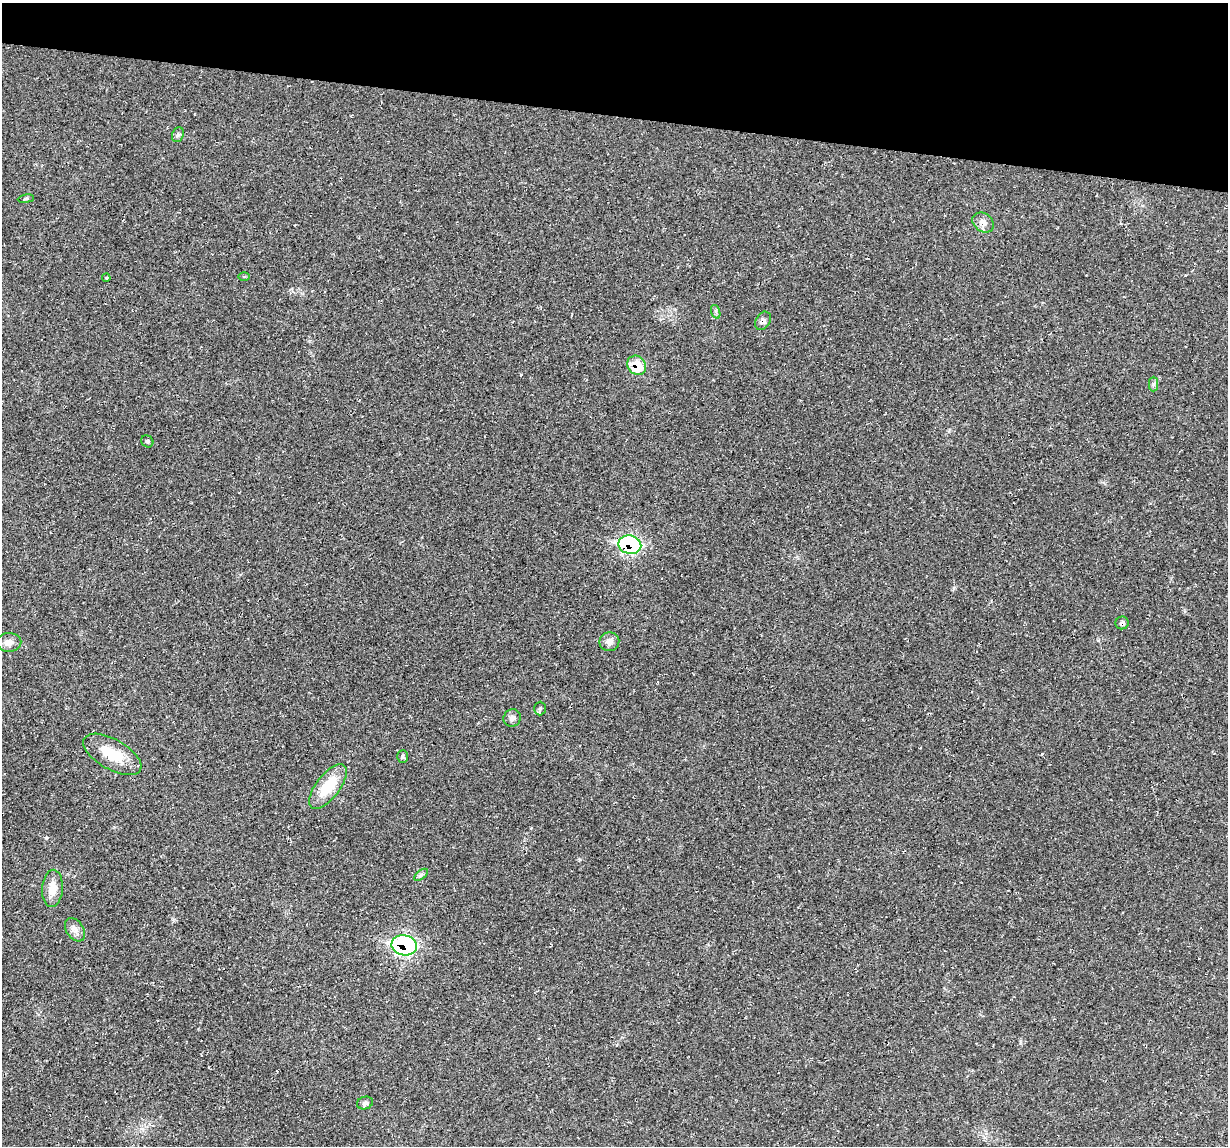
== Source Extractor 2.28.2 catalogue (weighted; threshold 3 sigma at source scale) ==
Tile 2 of 4 x 4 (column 2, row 1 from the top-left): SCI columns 1227-2452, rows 3547-4690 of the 4905 x 4926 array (HDU 1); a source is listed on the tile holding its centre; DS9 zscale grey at full resolution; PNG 1230 x 1148 px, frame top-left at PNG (2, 3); each listed source drawn as its Kron ellipse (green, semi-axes under 4 px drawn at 4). Shown black and unused: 10% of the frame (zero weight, under 2 of 3 exposures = <1% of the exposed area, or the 3 px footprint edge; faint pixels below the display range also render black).
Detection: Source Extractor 2.28.2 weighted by HDU 2 'WHT'; one run over the whole footprint, this tile lists its part. Background 0.0197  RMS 0.006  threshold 0.0268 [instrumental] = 3 sigma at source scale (4.5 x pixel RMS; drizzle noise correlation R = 1.50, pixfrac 1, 0.05/0.05 arcsec/px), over >= 5 px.
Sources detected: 26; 2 cosmic-ray / hot-pixel residue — neither listed nor drawn; the other 24 listed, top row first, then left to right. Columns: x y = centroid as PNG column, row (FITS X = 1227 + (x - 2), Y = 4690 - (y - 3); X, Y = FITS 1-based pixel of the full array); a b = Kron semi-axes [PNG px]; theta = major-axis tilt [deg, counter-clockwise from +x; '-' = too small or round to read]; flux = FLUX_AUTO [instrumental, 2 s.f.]
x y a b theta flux
178 135 8 6 67 1.4
26 199 8 4 8 0.9
983 222 12 9 -39 4.3
244 276 6 4 1 0.79
106 278 4 3 - 0.5
716 312 7 4 -71 1.1
763 321 10 7 59 2.3
637 365 10 9 - 16
1153 384 7 4 89 1.2
147 441 6 5 - 1.1
630 545 11 9 -13 110
1122 623 6 6 - 1.8
9 642 12 9 2 4.5
609 642 10 9 - 3.6
540 709 7 5 88 1
512 718 9 8 - 2.3
112 754 32 15 -30 19
403 756 6 5 - 1.2
328 787 26 12 53 21
421 875 8 4 38 1.3
52 888 19 10 86 8.3
75 930 13 8 -56 3.4
404 945 13 10 -10 120
365 1103 8 6 19 1.8
Overlapping masked pixels (flux is a lower limit): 5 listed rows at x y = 763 321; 637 365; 630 545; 1122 623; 404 945
Unlisted compact peaks at least as high as the median listed source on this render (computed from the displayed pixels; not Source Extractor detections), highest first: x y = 46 838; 954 588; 580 859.